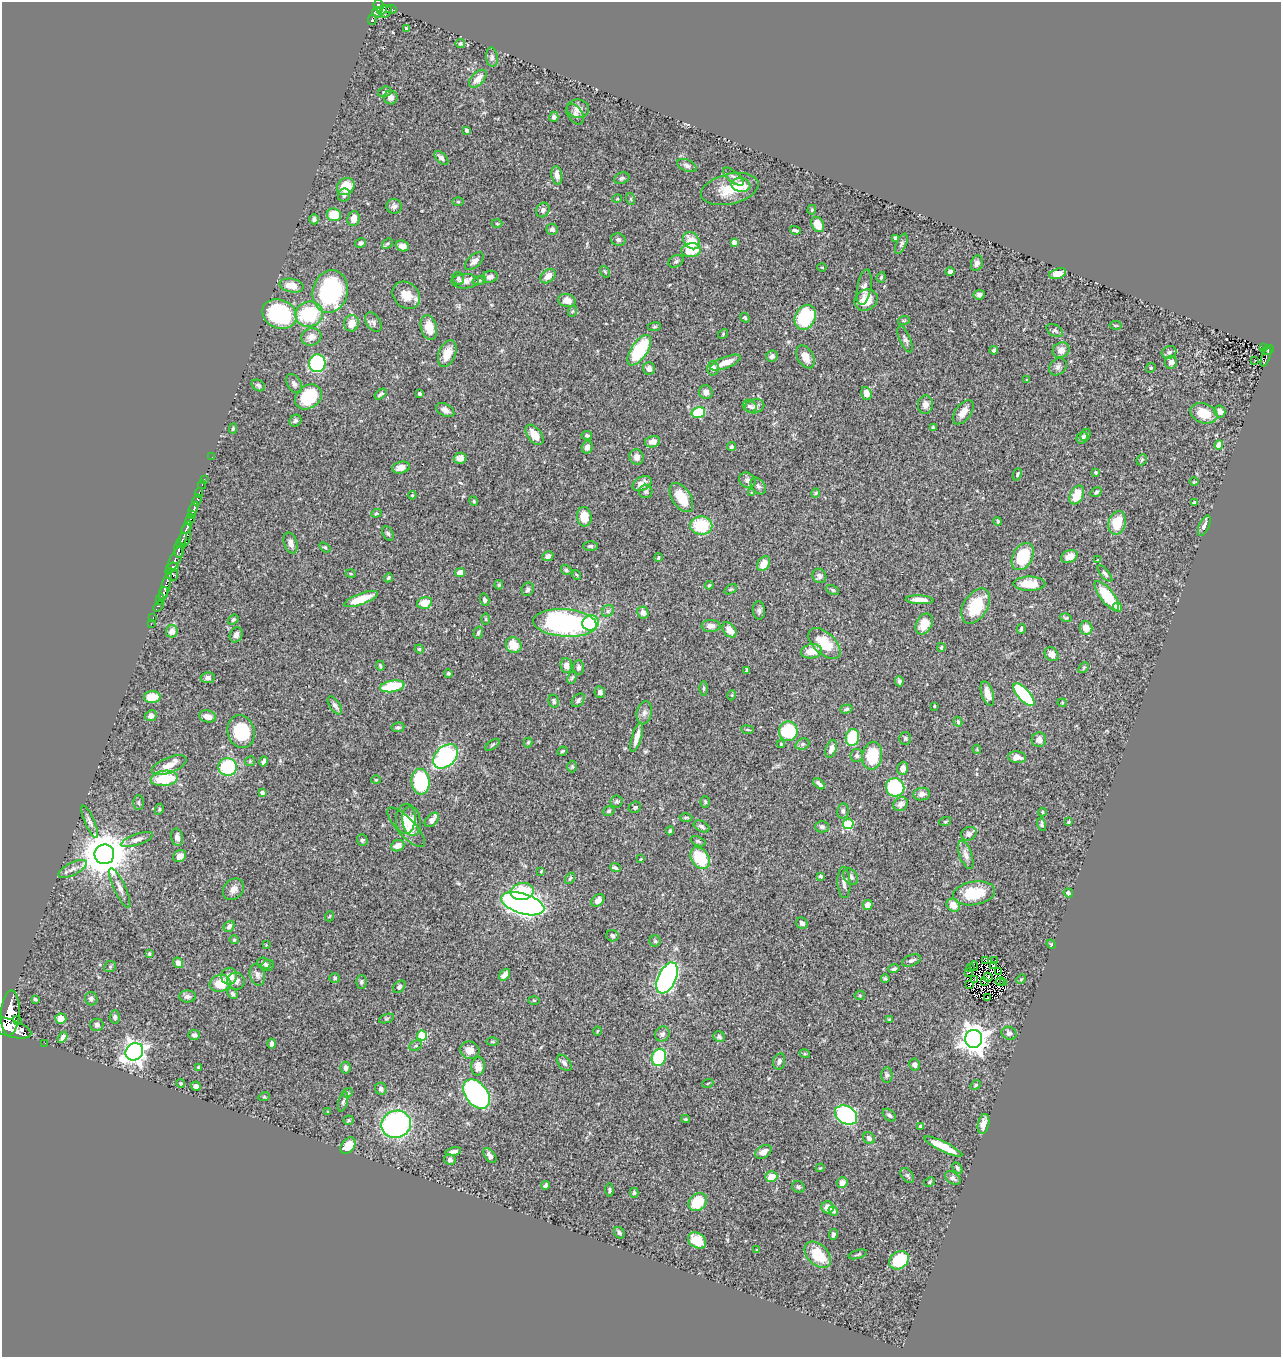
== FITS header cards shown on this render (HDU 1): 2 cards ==
NAXIS1  =                 1279
NAXIS2  =                 1355

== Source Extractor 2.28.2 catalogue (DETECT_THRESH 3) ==
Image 1279 x 1355 px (HDU 1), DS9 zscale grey, 1 PNG px = 1 image px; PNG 1283 x 1359 px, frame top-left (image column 1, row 1355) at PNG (2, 2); each listed source drawn as its Kron ellipse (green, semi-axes under 4 px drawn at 4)
Background 0.787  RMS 0.025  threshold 0.0743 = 3 sigma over >= 5 px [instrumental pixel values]
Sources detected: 455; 1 with non-positive FLUX_AUTO (blend fragments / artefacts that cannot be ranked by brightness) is neither listed nor drawn; the other 454 listed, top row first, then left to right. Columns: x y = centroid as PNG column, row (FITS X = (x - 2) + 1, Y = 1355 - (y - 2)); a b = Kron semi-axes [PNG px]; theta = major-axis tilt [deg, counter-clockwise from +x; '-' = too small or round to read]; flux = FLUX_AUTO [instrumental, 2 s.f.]
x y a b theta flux
379 5 6 5 - 340
391 9 5 4 - 41
382 10 5 3 - 190
386 11 7 5 56 290
377 12 5 4 - 150
372 20 5 3 - 130
406 28 3 3 - 1.5
460 44 4 4 - 3.1
492 57 10 6 -84 5
478 79 11 6 46 14
385 92 7 5 18 3.8
391 97 7 7 - 7
578 109 11 9 -8 10
575 114 11 7 -56 5.8
554 117 5 4 - 4.2
467 130 4 3 - 3.9
441 158 8 5 -46 5.8
687 166 10 5 -23 4.6
557 175 9 5 -81 11
733 177 12 5 -39 6.5
622 178 8 5 20 3.5
741 185 9 7 -8 34
346 186 9 8 - 40
730 189 29 15 13 47
344 195 7 6 - 3.4
617 199 5 3 - 1.3
631 199 6 3 -72 2
458 202 5 3 - 1.8
394 206 8 7 - 5.8
543 210 7 6 - 6.5
812 210 5 4 - 1.9
334 215 7 6 - 38
314 219 5 4 - 4.2
353 219 7 6 - 12
497 224 5 3 - 1.7
818 224 8 6 -63 26
552 229 6 5 - 4.4
795 230 5 3 - 3.7
895 238 4 4 - 3.5
618 240 7 6 - 4.3
691 241 9 7 -49 29
734 242 4 4 - 6.8
360 243 6 4 31 4.3
387 243 6 4 44 2.5
901 244 11 5 65 4.2
402 246 7 5 -24 7.8
691 250 10 7 5 40
474 261 11 6 43 7.9
676 261 8 5 28 4.1
977 263 8 5 73 6.7
822 267 4 3 - 1.3
605 272 6 3 -55 1.8
950 272 5 4 - 5.9
1058 274 9 5 17 17
548 276 8 6 41 16
490 277 8 6 15 7.1
881 277 5 4 - 2.4
458 278 7 5 -64 3.8
479 280 7 4 19 2.7
465 281 14 7 1 11
292 286 12 7 -11 19
864 287 18 7 80 8
330 291 21 17 75 210
406 295 15 12 -43 24
979 295 5 5 - 4.6
567 300 9 6 -12 13
866 300 12 10 34 22
573 311 6 3 69 1.7
279 314 17 14 -23 150
309 314 14 12 15 110
805 317 13 10 65 99
745 318 5 3 - 2
904 320 6 4 19 2.1
373 322 11 7 -55 5.2
351 323 8 7 - 18
1116 325 6 3 -9 1.6
654 327 6 4 7 2.4
429 328 12 8 -74 24
1055 330 9 5 -30 3.5
723 334 5 4 - 1.9
311 337 10 8 18 12
905 339 14 5 -66 5.3
1263 347 3 3 - 29
639 350 17 8 56 110
994 350 4 3 - 3.6
1061 350 9 7 33 11
1268 350 6 5 - 110
1169 352 7 6 - 4.3
447 354 14 8 68 23
772 356 6 5 - 4.8
805 357 12 8 -62 15
1266 357 10 3 70 130
1255 360 3 2 - 3.4
1171 362 6 6 - 10
317 363 9 8 - 160
725 363 16 5 21 17
1058 367 10 7 44 5.9
713 368 7 5 -88 6
1151 368 5 4 - 2.3
649 369 6 6 - 6.6
1027 380 3 3 - 1.8
294 384 10 6 -59 6.6
258 385 7 5 -33 3.7
706 392 7 6 - 7.3
866 393 7 5 -72 12
381 394 7 3 37 3.5
420 394 3 3 - 3.2
308 397 14 11 37 87
925 405 9 7 82 8.6
750 406 7 6 - 4.7
755 406 10 7 11 5.8
445 410 10 6 -30 7.9
1220 411 6 5 - 8.3
698 412 7 5 14 78
963 412 14 7 53 15
1204 413 14 9 -19 36
295 421 6 5 - 3.4
933 428 4 3 - 3
233 429 5 4 - 2.6
534 435 12 6 -52 19
587 435 5 4 - 2.9
1085 435 6 4 66 3.6
1082 437 6 5 - 3.9
653 442 8 5 13 9.6
1219 445 4 4 - 33
587 447 6 5 - 6.2
731 447 4 4 - 2.6
212 457 2 2 - 2.5
637 457 7 7 - 9.4
460 458 6 5 - 8.4
1142 460 6 4 47 2.3
401 467 9 6 14 12
1096 473 4 4 - 2.2
1017 474 6 4 66 2.6
204 479 2 2 - 6.1
747 480 8 7 - 6.8
1194 482 4 3 - 1.6
642 483 10 6 27 11
202 485 4 3 - 33
758 486 9 6 -51 4.4
646 491 7 6 - 3.3
1096 492 6 4 35 3.2
199 493 5 3 - 98
752 493 4 3 - 1.7
816 493 5 3 - 1.4
412 495 4 4 - 1.7
1077 495 10 6 63 32
681 497 16 9 -57 35
197 500 5 3 - 160
474 501 5 3 - 1.8
1194 502 3 3 - 1.8
193 509 8 3 64 370
376 513 5 4 - 2.2
192 515 4 3 - 160
584 517 10 7 -81 24
190 519 6 3 60 320
998 521 4 4 - 2.2
1117 523 12 8 73 43
701 526 11 9 -2 68
1204 526 11 5 67 7.4
187 528 7 3 60 310
388 533 7 5 -62 3
186 535 11 5 81 720
182 540 8 3 65 310
291 543 11 6 -71 9.8
590 546 7 4 -1 2.9
325 547 6 4 -37 2.3
179 550 8 4 -85 260
548 556 6 4 27 7.5
1023 556 14 10 62 71
658 557 4 3 - 1.6
1069 557 8 6 25 16
175 559 17 5 62 370
1098 560 4 4 - 1.5
763 564 8 5 60 18
174 567 5 4 - 270
566 570 5 4 - 2.7
460 573 5 4 - 12
1105 573 10 4 -51 3.5
351 574 5 3 - 1.5
172 575 6 5 - 170
577 575 5 3 - 1.4
819 576 7 6 - 4.7
388 578 5 4 - 2.8
1029 584 16 7 -1 30
499 585 5 4 - 2
709 585 4 3 - 1.9
165 587 15 4 72 890
528 589 7 6 - 4.7
731 589 7 4 31 2.1
832 590 7 4 -28 2.7
163 593 6 4 75 500
1107 596 18 6 -52 70
160 599 5 3 - 240
361 599 18 5 20 40
485 600 6 4 -73 4.6
920 600 14 4 -3 16
424 603 8 5 15 24
158 606 6 3 50 74
976 606 19 12 59 61
1118 607 4 4 - 11
759 610 9 6 -86 4.4
608 611 6 5 - 3.4
643 613 6 5 - 8.6
153 617 3 2 - 24
1066 618 6 4 -14 2
486 619 5 3 - 1.8
233 620 6 4 39 2.6
565 623 32 13 -4 400
591 623 8 7 - 83
151 624 2 2 - 9.4
924 624 11 8 63 20
711 626 9 6 1 9.6
1086 628 7 6 - 17
1021 629 5 3 - 2.3
729 630 8 6 -50 14
172 631 6 6 - 14
478 633 6 4 72 3
236 635 8 6 65 6.4
825 643 19 10 -43 43
514 645 8 7 - 28
941 647 4 3 - 1.7
419 649 4 4 - 1.6
811 651 10 7 9 24
1052 654 7 6 - 13
566 665 7 5 -85 9.2
380 666 5 3 - 2
578 667 7 5 85 3.8
1084 668 6 4 47 1.9
747 670 4 3 - 3.2
448 673 4 4 - 2.5
208 678 7 5 9 5.9
572 678 6 4 62 2.3
899 681 5 3 - 4
392 686 12 5 10 66
703 688 7 3 89 2.6
600 692 6 5 - 6
987 693 12 6 -72 17
732 695 5 3 - 1.6
1024 695 14 6 -47 150
152 697 8 6 1 31
578 700 8 5 48 4.2
554 701 6 5 - 3.3
1062 703 4 4 - 1.6
335 705 10 5 -56 5.2
934 706 4 2 - 1.4
846 709 6 4 16 3.5
644 713 12 7 77 7.8
151 716 6 5 - 9
207 716 8 6 -14 10
958 722 5 4 - 2.4
398 727 6 5 - 3.5
747 730 6 3 -9 2
788 731 9 9 - 98
241 732 16 13 -74 75
637 737 15 4 74 13
852 737 8 6 79 69
905 738 6 6 - 2.8
1039 740 7 7 - 8.9
528 743 5 4 - 2.5
781 744 4 4 - 1.9
802 744 7 5 22 3.8
492 745 8 4 35 2.5
831 749 9 5 71 8.9
977 749 4 4 - 1.6
562 751 5 3 - 2.1
446 756 14 10 43 210
857 756 6 6 - 4.3
872 756 14 10 80 63
1017 757 9 6 -6 11
250 761 5 5 - 2.1
264 761 5 3 - 4.3
169 765 18 7 22 19
228 767 9 9 - 110
572 767 6 5 - 2.4
903 768 6 5 - 11
164 778 13 7 6 68
376 780 5 4 - 1.9
420 781 13 9 -84 120
819 784 7 3 -41 4.9
895 787 9 9 - 99
262 792 4 3 - 3.6
922 794 8 6 9 7.2
617 801 6 6 - 3.2
138 802 7 5 89 2.9
705 802 6 4 -88 2.4
901 804 7 6 - 8.2
635 807 6 5 - 2.9
159 809 6 4 62 2.2
609 811 6 4 17 2.9
843 811 8 5 81 4
1042 812 4 4 - 1.7
686 817 6 4 1 2.3
406 819 15 10 88 15
432 820 8 5 46 8.4
412 821 15 9 -83 20
90 822 17 5 -67 7.2
945 822 6 4 18 2
1068 822 3 3 - 2.1
848 824 5 5 - 92
1042 824 6 4 -77 3
701 826 8 5 -27 5
406 827 26 9 -47 18
822 827 7 6 - 4.3
670 831 4 4 - 2
969 834 8 6 30 5.7
177 837 8 6 -78 7.3
137 839 17 5 19 7.5
362 840 6 5 - 3
698 841 8 4 -21 2.8
398 846 7 5 21 12
104 854 10 9 - 6500
966 855 15 6 -70 9.5
180 856 7 5 38 10
700 858 12 8 -55 62
641 859 4 3 - 1.5
615 868 5 3 - 3.1
72 869 15 6 27 9.1
541 871 4 3 - 1.4
820 876 3 3 - 3.6
851 877 9 6 -54 5.9
570 878 6 4 53 2.3
844 882 16 6 -88 8.3
120 888 22 5 -65 9.4
233 889 12 9 49 10
522 891 12 8 9 59
974 893 21 11 9 58
1068 893 5 4 - 3.3
598 900 7 5 39 9.9
523 904 22 10 -17 1100
868 905 5 4 - 14
953 905 7 6 - 17
330 916 5 3 - 1.4
802 923 6 5 - 5.2
229 926 6 5 - 5.2
612 936 6 5 - 5
234 940 4 4 - 1.9
655 941 5 5 - 3
1051 944 5 4 - 1.8
266 945 3 3 - 1.1
149 954 4 3 - 2
911 960 10 5 21 5
985 960 2 2 - 0.15
995 960 3 2 - 6.9
178 963 5 4 - 7.1
264 963 7 5 -17 4.8
268 965 6 5 - 4.1
994 965 4 4 - 1.6
974 966 5 2 - 1.3
110 967 6 5 - 2.2
971 968 2 2 - 1.8
894 969 6 4 17 4
999 971 3 2 - 1.1
968 972 3 2 - 1.1
257 975 11 7 -75 6.9
505 975 6 4 52 11
229 976 8 8 - 19
988 977 4 2 - 2.3
335 978 5 5 - 2.6
667 978 16 9 65 420
885 979 4 4 - 2.8
1021 979 5 4 - 1.8
974 980 4 2 - 1.8
236 981 9 8 - 8.1
984 981 4 2 - 0.58
1000 981 4 2 - 2
361 982 6 5 - 3.2
1003 982 3 2 - 1.8
220 983 10 8 16 37
970 985 4 2 - 0.61
399 987 7 5 45 4
233 994 6 4 -46 3.6
860 995 5 5 - 2.3
187 996 8 6 -1 5.7
988 997 2 2 - 2.2
35 999 4 3 - 2.4
91 999 6 6 - 4.9
534 1000 5 3 - 1.7
10 1013 22 9 86 3800
115 1017 6 5 - 3.8
387 1018 8 3 19 2.3
61 1019 5 5 - 21
889 1019 3 3 - 1.5
17 1020 4 4 - 240
97 1025 6 6 - 5
10 1028 22 8 -18 3400
597 1031 4 3 - 1.3
1009 1033 8 6 -26 6
662 1034 8 7 - 5.7
194 1035 6 5 - 4.8
422 1035 5 5 - 79
63 1037 6 4 57 5.7
719 1037 6 5 - 3.4
974 1039 9 8 - 2000
492 1042 6 3 0 1.8
45 1043 2 2 - 7.5
272 1044 5 4 - 5.3
416 1046 7 5 31 3.2
470 1050 9 8 - 14
134 1052 9 8 - 1100
805 1054 5 3 - 1.7
659 1057 9 7 73 84
779 1061 8 6 76 5
564 1063 9 6 -51 5
914 1064 6 5 - 5.3
478 1066 9 7 82 16
198 1067 3 3 - 1.8
346 1068 6 5 - 6.6
887 1075 8 5 -89 3.8
181 1083 4 4 - 2.2
708 1083 5 3 - 1.5
976 1085 5 4 - 2.2
196 1086 5 4 - 5
381 1089 6 5 - 3.9
348 1093 5 4 - 2.1
476 1094 16 11 -52 250
264 1097 6 4 17 2.1
343 1102 10 4 74 3.9
328 1112 3 3 - 1.8
846 1115 12 8 -31 280
889 1115 7 5 -44 4
686 1119 4 4 - 1.9
349 1120 5 4 - 2.2
396 1124 15 13 19 320
983 1124 10 5 78 14
921 1126 4 3 - 3.3
869 1138 6 5 - 5.4
348 1146 9 6 51 24
943 1147 21 5 -26 36
453 1151 8 3 12 4.4
763 1152 9 6 33 8.8
490 1155 8 5 -51 6.6
450 1160 6 5 - 4.6
820 1168 4 3 - 1.2
957 1168 6 3 -58 2.9
907 1175 8 5 -52 3.7
771 1177 6 5 - 25
953 1178 8 5 -33 5.2
930 1182 6 4 30 2.2
842 1183 5 5 - 12
545 1185 4 3 - 4.3
798 1187 6 5 - 3.7
609 1190 6 3 -86 2.8
634 1193 5 4 - 2.2
698 1202 10 8 44 51
828 1207 6 6 - 16
833 1211 5 4 - 3.6
619 1233 6 5 - 3.1
833 1235 5 4 - 3.6
697 1240 10 7 -34 31
756 1250 4 2 - 1.3
858 1254 9 3 16 2.6
818 1255 15 10 -44 48
899 1260 10 8 35 71
At the frame edge (FLAGS 8, measured only in part): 1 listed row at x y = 10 1028
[1 non-positive-flux detection neither listed nor drawn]